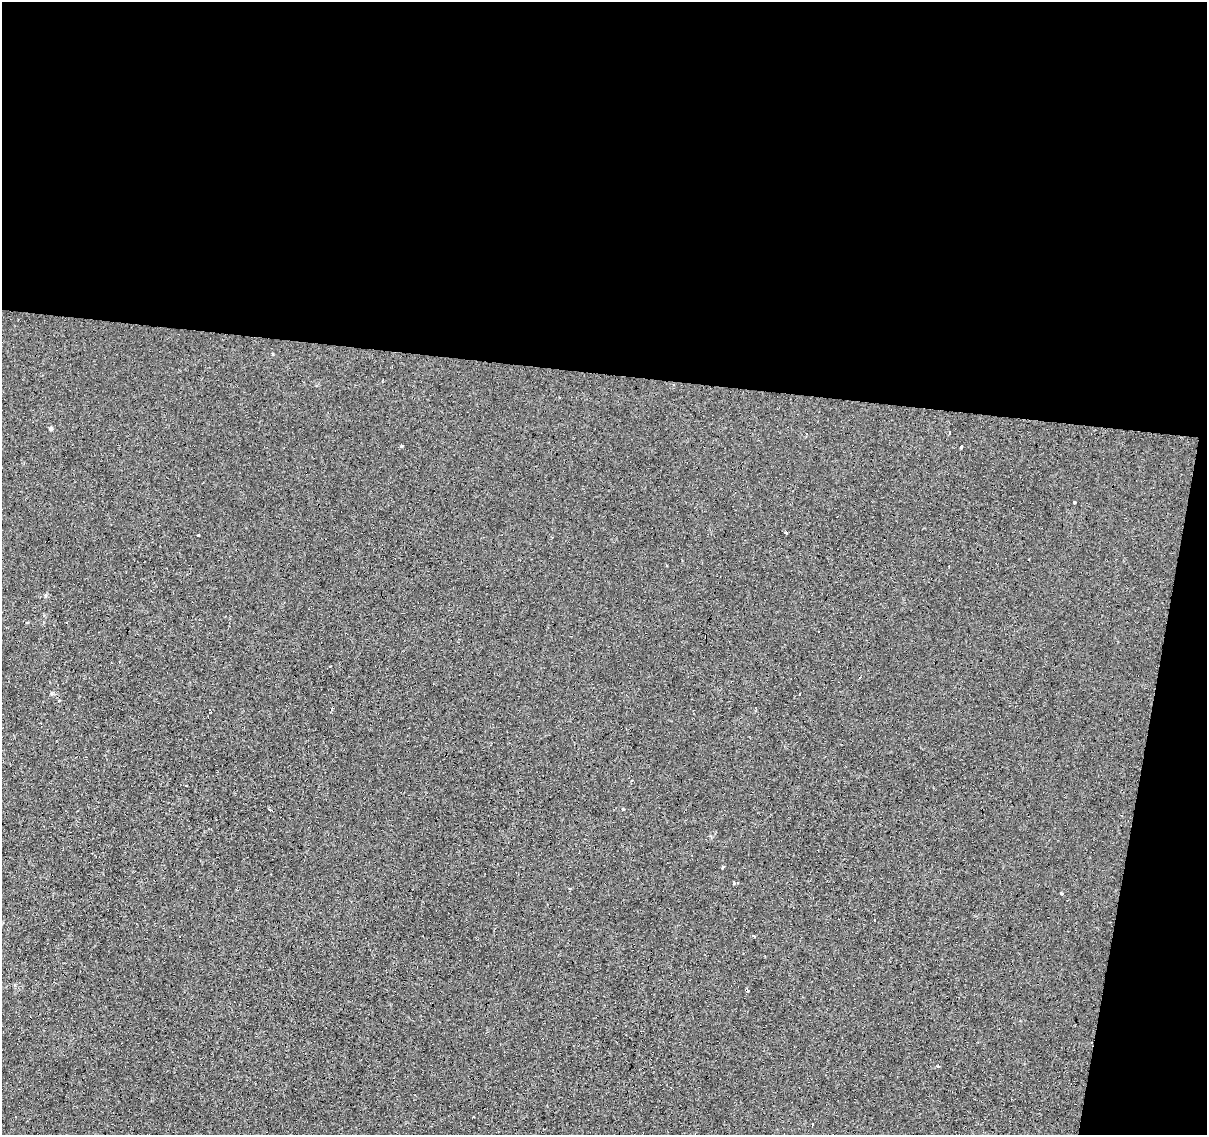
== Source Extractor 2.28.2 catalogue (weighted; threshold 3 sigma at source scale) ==
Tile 4 of 4 x 4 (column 4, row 1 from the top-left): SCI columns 3615-4819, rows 3622-4754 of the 4824 x 5035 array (HDU 1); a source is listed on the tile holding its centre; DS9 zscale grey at full resolution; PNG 1209 x 1137 px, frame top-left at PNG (2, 2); no overlay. Shown black and unused: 36% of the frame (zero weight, under 4 of 8 exposures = <1% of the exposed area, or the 3 px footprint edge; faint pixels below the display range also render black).
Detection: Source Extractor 2.28.2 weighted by HDU 2 'WHT'; one run over the whole footprint, this tile lists its part. Background -8.11e-05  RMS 0.0013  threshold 0.0054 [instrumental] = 3 sigma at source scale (4.09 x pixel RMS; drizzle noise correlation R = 1.36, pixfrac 0.8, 0.0396/0.0396 arcsec/px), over >= 5 px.
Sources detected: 32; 14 cosmic-ray / hot-pixel residue — not listed; the other 18 listed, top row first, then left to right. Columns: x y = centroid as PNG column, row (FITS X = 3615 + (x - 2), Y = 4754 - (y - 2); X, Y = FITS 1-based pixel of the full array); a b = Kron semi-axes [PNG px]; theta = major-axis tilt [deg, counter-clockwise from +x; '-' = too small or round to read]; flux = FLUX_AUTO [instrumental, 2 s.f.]
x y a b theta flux
272 354 4 3 - 0.11
51 428 5 4 - 0.27
401 446 3 3 - 0.2
961 447 3 3 - 2.7
1074 502 3 3 - 1.7
786 533 4 3 - 0.34
819 632 3 3 - 0.39
706 638 3 3 - 0.52
799 694 3 3 - 0.29
211 712 5 2 - 0.15
622 809 4 3 - 0.1
270 810 3 3 - 0.17
722 868 3 3 - 1.6
734 883 3 3 - 0.61
570 888 3 3 - 0.24
1061 893 3 3 - 1.2
754 936 4 3 - 0.099
812 1124 3 3 - 1.6
Overlapping masked pixels (flux is a lower limit): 1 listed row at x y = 706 638
Unlisted compact peaks at least as high as the median listed source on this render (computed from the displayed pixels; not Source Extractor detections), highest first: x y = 52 693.